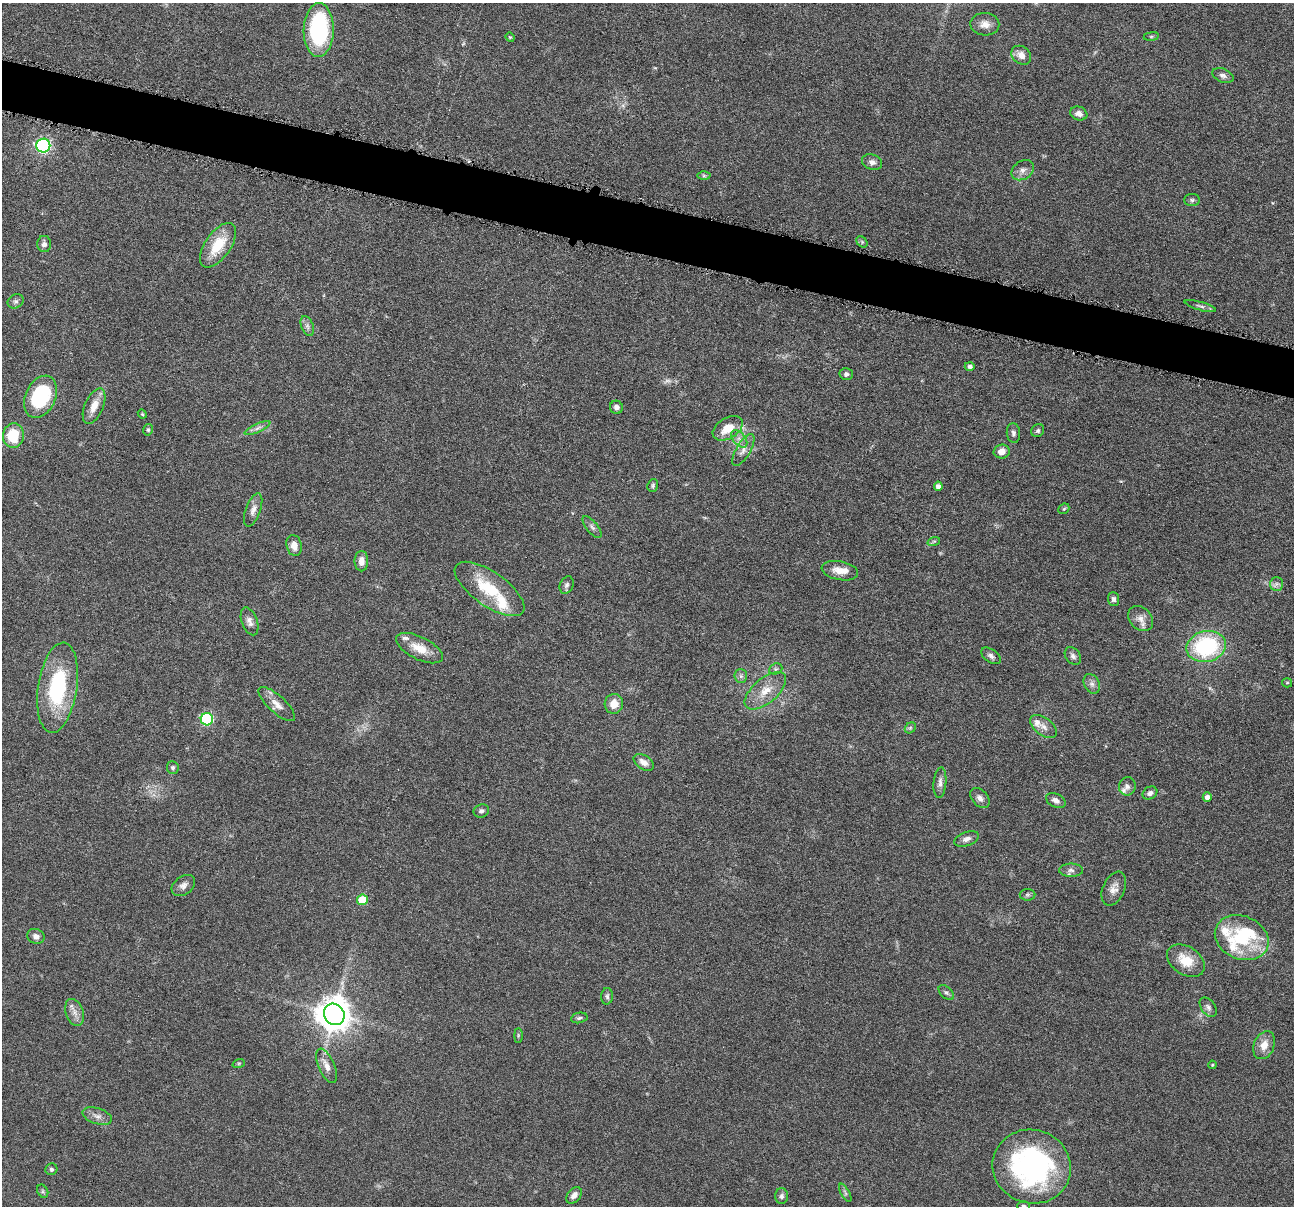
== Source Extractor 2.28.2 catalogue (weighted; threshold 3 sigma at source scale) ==
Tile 11 of 4 x 4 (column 3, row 3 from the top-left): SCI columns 2592-3883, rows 1459-2662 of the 5183 x 5199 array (HDU 1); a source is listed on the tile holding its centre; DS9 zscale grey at full resolution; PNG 1296 x 1208 px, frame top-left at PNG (2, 3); each listed source drawn as its Kron ellipse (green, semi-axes under 4 px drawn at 4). Shown black and unused: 4% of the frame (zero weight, under 4 of 8 exposures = <1% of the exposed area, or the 3 px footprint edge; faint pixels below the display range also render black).
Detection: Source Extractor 2.28.2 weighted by HDU 2 'WHT'; one run over the whole footprint, this tile lists its part. Background 0.0372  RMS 0.0038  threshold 0.0156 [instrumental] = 3 sigma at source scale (4.09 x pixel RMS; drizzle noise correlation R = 1.36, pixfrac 0.8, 0.05/0.05 arcsec/px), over >= 5 px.
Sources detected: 108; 1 too faint to see at this stretch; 1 inside a brighter object's white glare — neither listed nor drawn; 6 inside a brighter listed object's ellipse — not listed separately; the other 100 listed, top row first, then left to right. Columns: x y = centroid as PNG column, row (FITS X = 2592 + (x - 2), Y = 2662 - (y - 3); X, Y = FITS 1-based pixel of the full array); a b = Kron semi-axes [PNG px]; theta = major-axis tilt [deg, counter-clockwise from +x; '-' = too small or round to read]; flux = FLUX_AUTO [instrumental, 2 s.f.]
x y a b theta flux
985 24 14 11 -2 3
319 30 27 15 89 44
1151 36 8 4 8 0.58
510 37 5 4 - 0.4
1021 55 11 8 -38 2.8
1223 76 11 6 -22 1.4
1079 114 9 6 -19 1.8
43 146 7 7 - 77
872 162 10 7 -18 1.5
1023 170 12 9 35 2
704 176 6 4 0 0.58
1192 200 8 6 0 0.92
862 242 6 5 - 0.55
44 244 8 7 - 1.3
218 245 26 12 55 11
16 301 8 6 29 0.98
1200 306 16 4 -16 1.1
307 326 10 6 -69 1.3
970 366 5 4 - 0.96
846 374 6 6 - 1.1
41 397 22 15 65 28
94 406 19 9 67 4.4
616 407 7 6 - 1.4
142 414 5 4 - 0.4
257 428 14 4 24 1.4
728 428 16 10 31 6.9
148 430 6 4 76 0.6
1038 431 7 6 - 0.79
1013 433 10 6 -84 1.2
13 436 12 10 85 10
739 439 10 6 -50 1.7
743 450 18 7 59 2.4
1002 451 8 7 - 3
653 485 6 5 - 0.71
938 486 4 4 - 1.5
1064 509 6 5 - 0.46
253 510 17 7 70 2.2
592 527 13 5 -51 1.3
934 541 6 4 18 0.52
294 545 11 7 -76 3
361 561 10 7 -90 2.6
840 571 18 9 -10 4.4
1277 584 7 6 - 1.1
567 585 9 6 65 1
490 589 41 17 -35 17
1114 599 7 5 -87 1.1
1141 618 14 10 -47 2.8
250 621 14 8 -71 1.9
1206 647 20 15 13 36
419 648 25 11 -26 5.8
991 656 11 6 -36 1.3
1073 656 10 7 -52 1.3
776 669 7 5 21 0.71
741 676 7 6 - 0.91
1287 683 5 4 - 0.42
1092 684 10 7 -62 1.5
58 688 45 19 81 33
765 691 25 12 40 6.6
277 704 23 8 -42 3.5
614 704 10 9 - 4.3
207 719 6 6 - 39
1043 727 16 8 -37 2.3
910 728 6 4 44 0.6
644 762 11 7 -34 2.2
173 768 6 6 - 0.77
940 783 15 6 85 1.7
1127 786 9 8 - 1.4
1150 793 8 6 30 1.2
1207 797 5 4 - 1.5
980 798 11 7 -48 1.7
1056 800 10 6 -28 1.8
481 811 8 6 20 1.1
967 839 13 7 20 1.7
1071 870 12 6 0 1.4
183 886 13 9 38 1.9
1114 889 18 11 67 3
1027 895 8 6 0 0.73
362 900 5 5 - 13
36 936 9 7 -21 1.5
1242 938 28 21 -23 17
1186 961 21 14 -33 7.8
946 993 9 5 -43 0.9
607 996 8 6 85 0.92
1208 1007 11 7 -53 1.3
75 1012 14 9 -72 2.6
334 1014 11 10 - 700
579 1018 8 5 11 0.74
518 1035 7 4 -90 0.48
1264 1045 14 10 67 3.9
239 1063 6 4 18 0.45
1212 1065 4 3 - 0.3
327 1066 18 8 -66 3
97 1116 15 8 -19 2.2
1032 1167 39 37 -20 73
51 1169 6 5 - 0.78
43 1191 7 5 -62 0.63
845 1193 10 4 -61 0.78
574 1195 9 6 49 2
782 1196 8 6 90 1.1
1023 1206 6 4 -2 0.52
Isophote crosses this tile's border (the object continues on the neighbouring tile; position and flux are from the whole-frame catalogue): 1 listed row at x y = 1023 1206